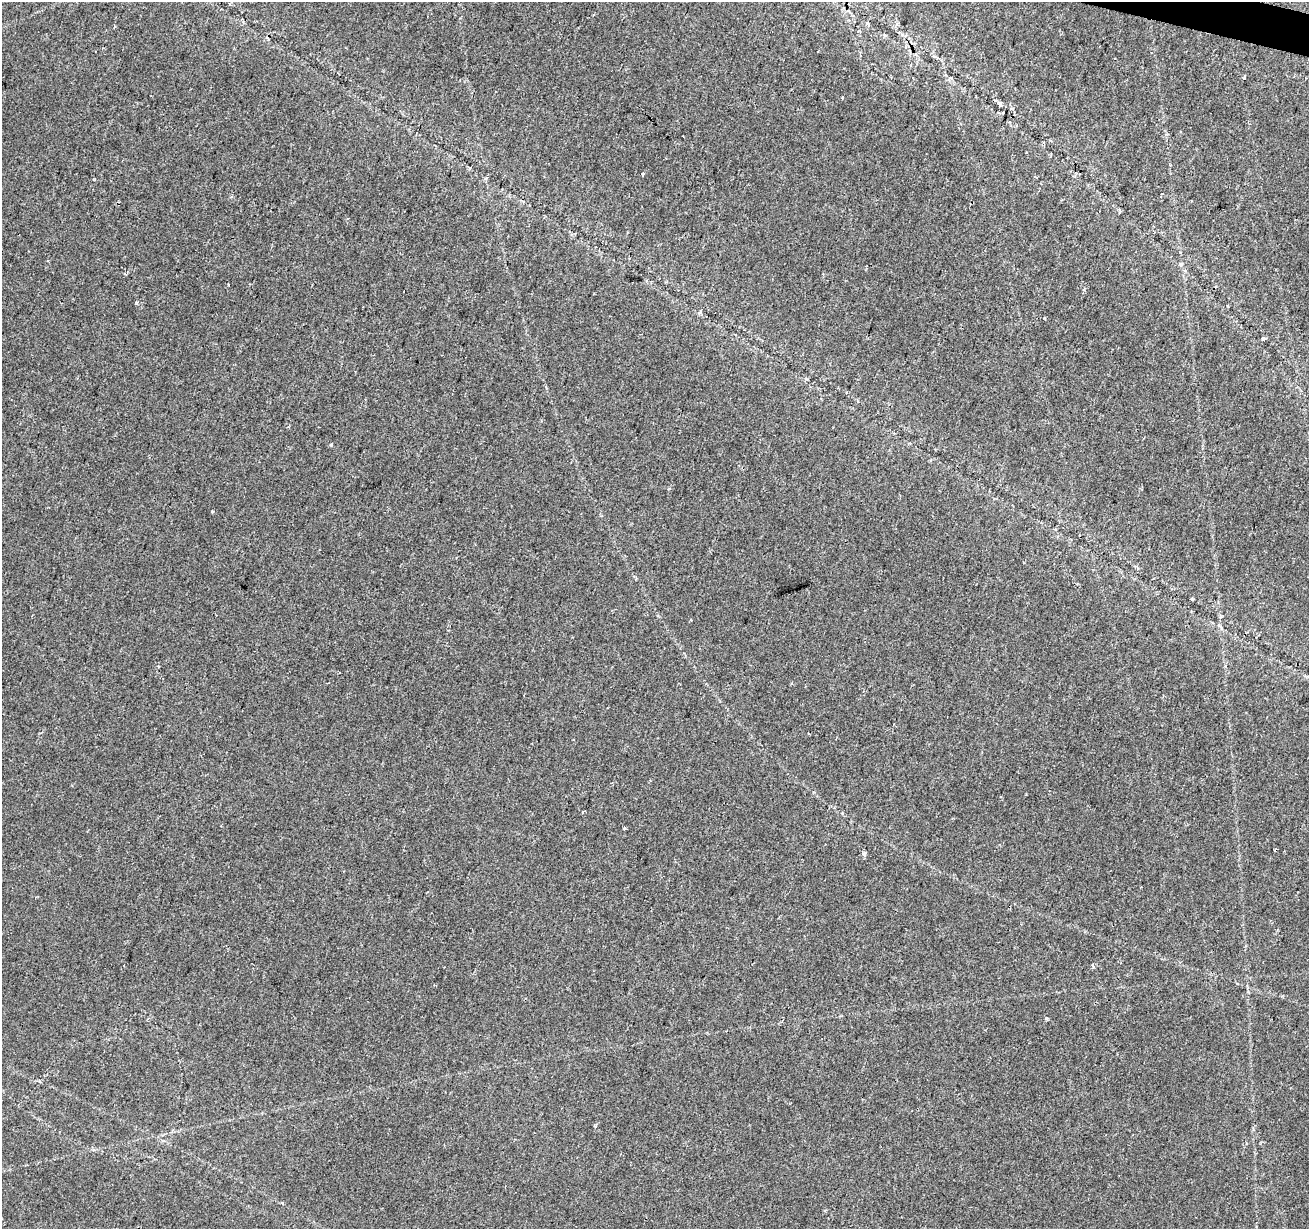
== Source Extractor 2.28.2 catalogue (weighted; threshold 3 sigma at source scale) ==
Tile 10 of 4 x 4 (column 2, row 3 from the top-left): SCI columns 1316-2622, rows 1514-2740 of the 5255 x 5425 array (HDU 1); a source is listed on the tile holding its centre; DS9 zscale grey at full resolution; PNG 1311 x 1231 px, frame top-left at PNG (2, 2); no overlay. Shown black and unused: <1% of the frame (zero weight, under 2 of 3 exposures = <1% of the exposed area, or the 3 px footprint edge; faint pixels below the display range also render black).
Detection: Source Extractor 2.28.2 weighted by HDU 2 'WHT'; one run over the whole footprint, this tile lists its part. Background 0.0227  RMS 0.0036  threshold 0.0163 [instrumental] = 3 sigma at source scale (4.5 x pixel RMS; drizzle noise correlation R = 1.50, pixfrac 1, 0.0396/0.0396 arcsec/px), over >= 5 px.
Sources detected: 19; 4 cosmic-ray / hot-pixel residue — not listed; the other 15 listed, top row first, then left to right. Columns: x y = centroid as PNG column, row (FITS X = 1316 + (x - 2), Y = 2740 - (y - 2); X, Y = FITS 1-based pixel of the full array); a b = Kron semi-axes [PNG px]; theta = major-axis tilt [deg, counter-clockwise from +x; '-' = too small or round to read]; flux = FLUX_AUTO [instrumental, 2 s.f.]
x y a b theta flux
1244 78 4 3 - 1.7
1000 104 6 4 90 0.87
1003 112 3 3 - 1.4
642 174 3 3 - 1.8
1162 194 3 2 - 0.21
1180 264 6 4 -70 0.53
1263 339 4 4 - 0.85
331 444 3 3 - 0.97
212 511 3 3 - 1
809 734 3 2 - 0.42
624 828 3 3 - 0.85
864 854 4 4 - 1.6
1093 965 3 3 - 1.6
595 1126 4 3 - 0.49
282 1203 4 3 - 0.49
Unlisted compact peaks at least as high as the median listed source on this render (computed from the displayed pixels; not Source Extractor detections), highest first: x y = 1046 1018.